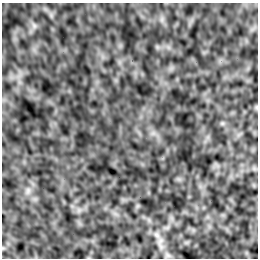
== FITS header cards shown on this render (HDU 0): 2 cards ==
NAXIS1  =                  256 /Number of positions along axis 1
NAXIS2  =                  256 /Number of positions along axis 2

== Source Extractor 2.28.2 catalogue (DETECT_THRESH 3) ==
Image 256 x 256 px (HDU 0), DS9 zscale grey, 1 PNG px = 1 image px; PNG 260 x 260 px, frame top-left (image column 1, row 256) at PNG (2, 3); no overlay
Background -5.65e-06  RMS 0.0021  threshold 0.00625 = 3 sigma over >= 5 px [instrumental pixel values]
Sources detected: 5; all 5 listed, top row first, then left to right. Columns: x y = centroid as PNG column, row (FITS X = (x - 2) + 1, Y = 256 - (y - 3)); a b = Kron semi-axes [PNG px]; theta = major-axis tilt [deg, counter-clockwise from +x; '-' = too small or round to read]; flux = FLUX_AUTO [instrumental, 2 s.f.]
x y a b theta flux
34 26 9 6 -63 0.48
28 190 9 7 75 0.62
157 235 10 7 -54 0.63
160 241 14 7 71 0.92
167 255 9 6 -16 0.41